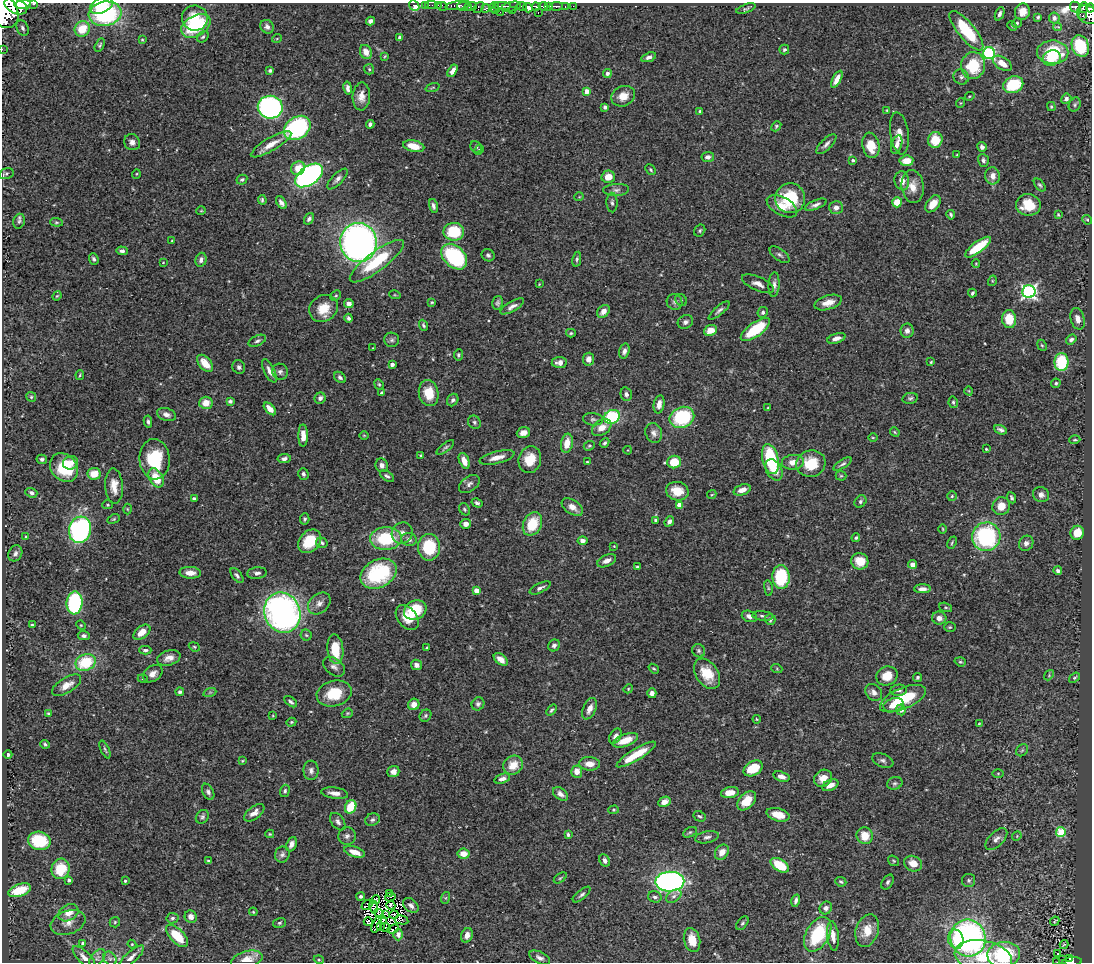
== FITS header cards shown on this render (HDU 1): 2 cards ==
NAXIS1  =                 1090
NAXIS2  =                  960

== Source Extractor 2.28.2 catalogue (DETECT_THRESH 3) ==
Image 1090 x 960 px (HDU 1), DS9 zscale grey, 1 PNG px = 1 image px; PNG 1094 x 964 px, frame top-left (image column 1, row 960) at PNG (2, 3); each listed source drawn as its Kron ellipse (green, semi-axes under 4 px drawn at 4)
Background 0.775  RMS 0.027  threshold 0.0799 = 3 sigma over >= 5 px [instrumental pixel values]
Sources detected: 509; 9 with non-positive FLUX_AUTO (blend fragments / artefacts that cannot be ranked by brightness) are neither listed nor drawn; the other 500 listed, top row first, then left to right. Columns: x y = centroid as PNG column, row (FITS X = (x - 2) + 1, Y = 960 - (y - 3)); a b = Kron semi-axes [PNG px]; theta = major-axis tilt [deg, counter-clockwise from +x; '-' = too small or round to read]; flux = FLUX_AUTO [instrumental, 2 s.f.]
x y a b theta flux
23 4 8 4 6 1900
34 4 3 2 - 110
101 5 12 7 25 42
425 5 2 2 - 14
431 5 5 2 - 22
438 5 2 2 - 21
458 5 12 4 9 820
16 6 12 7 -24 3700
414 6 6 4 -48 39
442 6 5 4 - 52
464 6 7 4 -5 450
471 6 6 3 3 590
502 6 9 2 0 380
522 6 5 3 - 900
536 6 4 3 - 530
543 6 5 3 - 660
548 6 3 3 - 310
556 6 7 3 1 320
573 6 2 2 - 19
494 7 5 2 - 150
511 7 10 4 13 600
565 7 3 3 - 130
1075 7 6 5 - 240
479 8 6 4 53 120
486 8 4 3 - 190
528 8 5 4 - 1300
1084 8 5 4 - 260
1090 8 4 3 - 350
746 9 10 4 19 3.5
496 10 3 2 - 48
512 10 3 2 - 130
4 11 17 13 -65 7100
500 12 2 2 - 23
1022 12 8 7 - 19
538 13 3 2 - 34
105 14 16 12 7 210
1000 14 7 4 67 5.3
1088 15 11 8 -29 730
1083 16 3 3 - 81
1038 17 4 3 - 2.9
195 18 13 12 - 36
1054 18 5 5 - 6.4
371 21 4 4 - 7.7
1017 23 5 4 - 3.2
196 26 16 10 29 120
1012 26 5 4 - 2.4
267 27 7 6 - 7.4
1058 27 4 2 - 1.9
22 28 8 5 -65 5.4
82 29 8 7 - 40
966 31 24 8 -50 97
203 37 6 5 - 3.1
400 37 4 3 - 5.1
277 38 5 3 - 1.4
142 40 4 3 - 1.8
100 45 7 4 62 3.1
1080 46 11 8 -68 76
2 49 2 2 - 12
784 50 5 4 - 3.3
366 52 7 5 -65 18
1053 52 15 11 0 92
989 53 6 6 - 260
385 56 4 2 - 1.8
649 57 8 4 20 6.1
1052 58 9 7 24 28
1002 63 11 6 -34 20
973 66 13 12 - 72
369 69 5 5 - 2.7
270 70 4 3 - 3.9
453 71 7 4 60 10
607 73 4 4 - 5.3
961 77 8 7 - 5.4
837 79 9 4 62 13
1013 85 10 8 21 82
433 87 7 3 19 1.9
348 88 6 4 -80 5.7
587 91 4 4 - 19
361 96 14 8 87 16
623 96 12 10 25 21
970 96 5 3 - 1.7
1066 99 5 4 - 6
960 103 5 3 - 1.5
1075 104 7 5 61 3.6
270 107 12 11 - 440
605 107 4 3 - 4.2
1051 107 4 3 - 2.4
887 110 4 3 - 1.8
700 111 4 3 - 2.8
370 124 4 4 - 5
776 126 5 4 - 2.9
297 128 14 11 35 250
899 133 21 9 -82 18
935 140 8 7 - 45
132 142 8 7 - 8.8
271 144 23 6 30 23
826 144 13 5 45 7
897 144 9 5 72 9.9
871 145 13 8 -79 43
414 146 11 5 -13 33
476 147 6 5 - 4.2
982 147 5 4 - 5.8
479 150 5 4 - 2.9
957 155 4 3 - 1.3
708 157 6 5 - 7.2
853 160 3 3 - 3.6
983 160 6 5 - 5
906 161 7 5 5 27
298 168 7 6 - 32
651 170 6 4 -48 2.8
6 174 7 5 15 4.1
136 174 5 3 - 1.6
309 175 16 9 35 580
993 176 8 7 - 12
608 177 7 6 - 23
337 179 13 5 45 7.7
242 180 5 4 - 3.7
902 181 9 7 -80 14
1040 185 7 4 -51 3.4
913 187 16 11 -83 22
616 190 13 6 4 7.7
579 197 5 3 - 1.4
790 198 15 15 - 92
262 200 5 3 - 2.9
897 202 5 5 - 30
281 203 7 4 -56 6.7
612 203 10 5 -88 5.1
933 204 10 6 52 22
816 205 11 4 21 6.9
1028 205 12 11 - 45
433 206 7 4 -77 5.2
782 206 16 9 -29 24
836 208 7 6 - 8.8
201 211 5 3 - 1.5
951 215 5 3 - 3
1058 215 3 3 - 2
309 219 6 4 55 5.3
1087 220 5 4 - 2.2
19 221 7 5 72 4.3
56 222 6 4 -5 2.8
700 230 6 5 - 3.1
454 232 10 9 - 74
172 241 3 3 - 1.9
358 242 19 18 - 1000
978 247 15 5 37 65
122 251 6 4 -2 5
488 255 7 6 - 4.5
779 255 11 6 -35 5.5
454 257 15 10 -44 180
94 259 6 4 -69 4.2
577 259 7 4 78 3.3
201 260 7 5 73 6.7
377 261 33 9 37 89
163 262 4 2 - 1.2
976 264 4 4 - 1.7
992 281 5 3 - 1.8
539 284 3 2 - 1.2
758 284 17 7 -24 12
774 285 12 5 87 7.5
1029 292 6 6 - 460
972 293 4 3 - 3.4
395 295 6 3 -17 1.8
57 296 5 4 - 2
336 296 6 4 43 2.4
681 300 6 5 - 3.4
432 302 4 3 - 2
674 302 8 7 - 5.8
828 302 14 7 16 18
498 303 7 5 77 4.3
349 304 5 4 - 9.2
512 306 13 5 29 8.8
323 308 15 13 34 35
719 310 13 4 40 6.1
603 311 7 5 47 15
763 312 6 5 - 4.3
348 318 4 3 - 3.9
1009 319 9 7 -83 39
1078 319 11 7 -76 11
685 322 8 6 28 5.8
423 325 6 4 -69 3.1
755 329 17 7 35 77
711 330 7 5 22 25
907 331 7 6 - 8.2
571 333 5 4 - 2.3
836 338 9 5 18 10
392 340 7 7 - 5
1071 340 6 4 38 5.8
257 341 9 5 25 4.9
1042 345 6 4 -66 2.4
373 348 2 2 - 1.1
624 351 7 5 73 7.2
458 355 5 4 - 2.9
588 359 6 5 - 13
559 362 8 5 4 11
931 362 4 3 - 1.8
1061 362 9 7 89 84
205 363 10 6 -49 25
392 364 4 4 - 8.7
239 367 7 6 - 5.5
269 371 13 5 -65 9.6
280 372 8 7 - 6.3
80 375 5 3 - 2
340 377 6 4 -42 4.1
1056 383 5 4 - 3
379 384 5 4 - 2.7
969 391 4 3 - 1.3
382 393 4 3 - 5.3
429 393 13 10 -77 35
626 394 7 5 -76 5.1
31 397 5 4 - 2.6
320 398 6 5 - 6.3
910 398 8 5 11 3.9
453 400 6 5 - 5.2
230 401 4 3 - 4.1
953 402 6 4 -78 3.5
206 403 6 6 - 22
659 404 9 5 79 14
768 408 3 3 - 1.5
270 409 8 4 -46 16
166 415 10 6 -18 8.2
612 417 8 6 23 130
682 417 13 10 23 130
593 419 10 6 -6 5.4
148 422 6 4 -81 3.8
474 422 7 6 - 3.9
602 428 11 7 34 18
1000 430 7 4 -23 5.5
895 432 5 4 - 2.1
523 433 7 5 19 11
654 433 10 8 -68 8.8
364 435 5 3 - 1.6
303 436 11 5 -90 19
873 438 5 3 - 1.7
1075 440 5 4 - 2.2
567 443 10 6 79 25
605 443 5 4 - 3.3
589 446 6 4 21 2.7
445 447 10 3 37 3.6
986 449 3 3 - 2.2
628 450 4 3 - 1.2
421 456 3 3 - 3.2
497 457 18 6 14 18
42 459 5 4 - 4.3
155 459 20 15 -86 93
284 459 7 4 9 6.2
770 459 15 8 -77 120
530 460 14 11 72 38
464 461 8 5 -69 18
587 462 3 3 - 1.8
674 462 7 6 - 50
793 462 11 7 5 17
71 463 8 7 - 14
811 464 15 13 15 52
843 464 10 4 31 4.7
382 465 7 6 - 7.5
64 467 15 13 -49 74
774 470 11 7 -60 19
94 474 6 6 - 27
303 474 6 5 - 4.8
387 476 8 4 -33 4.8
841 476 5 5 - 2.5
156 478 10 6 -62 42
469 484 11 7 35 7.2
114 486 18 9 -86 20
742 490 9 5 19 15
677 491 11 9 -14 33
31 493 6 4 -21 4.6
712 495 5 3 - 1.6
1041 495 8 7 - 8.5
952 496 5 5 - 2.6
1011 498 6 3 -68 3.1
194 499 3 3 - 6
860 502 7 5 49 4
477 503 6 4 -31 3.9
108 505 5 4 - 2.2
679 505 4 4 - 23
1001 506 9 8 - 22
572 507 12 7 -34 16
127 509 5 3 - 1.6
465 509 6 5 - 3.1
114 519 6 4 26 2.4
305 519 5 4 - 3.2
656 520 4 3 - 4.9
669 521 5 4 - 7.6
466 524 5 5 - 12
532 524 12 9 64 58
943 529 5 3 - 1.6
80 530 13 11 74 410
402 533 11 10 - 13
1077 533 7 6 - 34
25 537 4 2 - 1.7
986 537 14 14 - 220
856 538 4 4 - 2.9
386 539 16 11 3 100
409 540 8 6 -12 7.3
310 541 13 10 45 52
582 541 5 4 - 8.9
322 543 6 5 - 4
952 543 6 3 65 2.3
1026 543 8 7 - 8.7
614 546 4 4 - 1.4
429 547 13 11 89 91
15 553 8 6 63 6.4
607 561 10 5 24 11
860 561 9 8 - 31
912 564 4 4 - 11
637 567 3 3 - 2.6
1058 571 4 4 - 4.5
190 573 11 6 -3 16
257 573 10 6 6 7.1
378 574 19 13 29 160
237 575 9 4 -53 4.4
781 577 12 8 -90 100
540 588 11 4 27 6
768 588 8 4 -82 3
922 589 8 4 -1 9.9
476 590 4 4 - 19
75 603 11 8 84 190
319 603 13 9 42 12
946 607 7 4 -19 2.7
415 610 12 9 26 76
282 613 20 18 -70 720
749 616 8 5 -19 8.5
763 616 10 4 -5 4.5
407 618 14 9 -51 29
939 618 7 6 - 12
770 620 5 5 - 4.8
32 625 3 3 - 2.3
81 625 5 4 - 1.9
950 627 6 5 - 2.7
142 632 10 6 38 19
306 635 5 5 - 2.9
84 636 6 4 -6 5.8
554 645 6 5 - 6.2
194 647 6 4 -23 2.4
427 648 3 2 - 1.9
335 649 15 8 -84 53
145 650 6 4 1 4
699 651 7 6 - 3.9
169 658 12 7 18 13
501 659 8 5 -39 14
86 662 10 8 21 76
960 662 6 4 -19 2.7
416 665 5 5 - 7.2
334 667 12 8 -37 9.3
654 669 6 3 -38 2.3
777 669 5 3 - 1.7
153 674 11 7 36 12
707 674 17 11 -57 41
1049 675 5 4 - 2.4
887 676 11 9 23 25
918 677 4 3 - 2.9
1074 678 6 4 36 2.7
143 679 5 3 - 1.9
67 685 16 7 31 16
628 689 5 3 - 1.8
899 690 8 5 5 6.2
180 692 4 4 - 3.9
210 692 6 4 19 3
874 692 9 7 -47 9
334 693 18 12 15 59
652 693 5 4 - 7.4
903 699 24 10 23 79
291 702 7 4 -36 4.2
414 704 6 5 - 13
478 704 7 6 - 4.7
894 705 10 6 16 20
589 709 11 6 66 14
551 710 6 3 52 3
901 710 5 4 - 12
347 713 6 4 20 2.4
48 714 3 3 - 2.6
273 716 4 2 - 1.3
425 716 6 5 - 3.4
757 719 4 4 - 1.8
291 722 5 4 - 2.4
979 724 4 3 - 1.5
615 736 8 5 59 7.1
625 740 13 6 20 30
45 744 4 3 - 2.7
105 749 9 4 -66 3.4
1022 750 7 5 45 3.8
636 754 23 5 31 47
8 755 4 4 - 3.6
883 760 11 6 -23 5.8
242 761 3 3 - 1.8
589 764 10 7 -1 16
513 765 10 9 - 28
753 768 10 7 31 52
311 770 9 7 89 7.9
393 772 6 5 - 8.1
577 772 6 5 - 16
998 773 5 3 - 1.8
781 776 8 5 -18 13
823 778 9 8 - 20
502 779 8 4 18 7.1
895 783 8 6 22 4.2
830 785 8 5 25 15
285 791 6 4 73 4.1
208 792 9 5 -62 5.3
335 793 13 5 -7 12
730 793 9 5 10 25
560 794 8 5 -38 9.5
747 801 11 7 45 32
664 802 6 5 - 12
351 807 7 5 64 51
614 810 5 4 - 2.4
254 813 12 6 38 12
778 815 12 6 -16 27
700 816 6 5 - 3
202 817 7 6 - 4.6
372 820 7 6 - 5.2
338 822 10 6 -53 6.8
690 832 7 4 29 3.4
1061 832 5 5 - 98
270 834 4 3 - 2
568 835 4 3 - 3.5
347 836 9 8 - 7.1
865 836 8 8 - 32
1017 836 5 4 - 1.9
707 837 12 6 11 7
996 839 13 7 45 9.6
39 841 11 9 -11 83
291 844 7 5 66 9
354 852 11 5 -18 21
722 852 8 6 55 16
282 854 8 7 - 5.5
463 854 6 5 - 20
605 860 6 5 - 8.1
209 861 3 3 - 2.4
894 861 6 4 -36 2.3
913 864 9 7 -24 20
780 865 10 6 -32 51
61 869 10 9 - 57
560 878 7 3 36 2.5
69 880 3 3 - 4.9
969 880 6 6 - 3.5
125 881 3 3 - 2.8
670 882 14 10 1 730
841 882 6 4 -25 2.9
888 882 8 5 59 4.5
20 890 12 6 19 55
389 894 2 2 - 2.7
582 895 11 4 40 5.2
361 896 4 4 - 4
674 896 8 5 37 5.6
390 897 5 3 - 0.36
655 897 7 5 -17 4.8
445 898 6 4 70 2.2
376 900 4 2 - 1.6
796 901 6 3 75 5.3
367 905 6 2 39 2.3
391 905 5 4 - 1.4
411 905 9 6 -46 7.5
374 907 7 3 -81 0.8
826 908 6 6 - 7.4
253 912 4 3 - 1.7
68 913 11 8 31 21
379 913 5 2 - 2.5
385 914 4 2 - 2.2
394 914 4 2 - 1.7
191 917 6 6 - 10
172 918 6 5 - 4.1
383 919 3 2 - 1
401 920 7 2 -13 1.8
1055 921 5 2 - 2
115 922 5 5 - 2.6
368 922 4 3 - 1.6
68 923 18 11 19 18
279 923 6 5 - 3.3
742 923 8 5 53 3.6
377 924 9 2 66 3
380 926 4 3 - 1.8
386 927 5 2 - 2.5
393 929 6 3 21 6
867 931 16 11 71 26
398 934 6 5 - 5.9
818 934 19 11 60 120
467 935 7 5 70 12
177 936 14 7 -46 55
833 936 15 5 -83 15
968 938 18 17 - 480
956 939 9 7 -77 24
692 940 12 8 -75 29
83 943 3 3 - 5.6
132 944 4 4 - 1.7
1064 944 4 2 - 2.4
1058 953 3 3 - 5.2
1004 954 16 12 8 110
84 957 15 6 -45 11
131 957 16 5 42 9.3
983 957 29 16 -12 57
97 958 10 6 49 5.8
540 958 11 5 -26 7.7
110 959 7 6 - 4.9
247 959 16 8 15 22
1062 959 3 2 - 4.6
1070 959 3 3 - 23
319 960 5 3 - 2
1072 961 10 3 3 140
1057 962 3 2 - 2.2
At the frame edge (FLAGS 8, measured only in part): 10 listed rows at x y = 23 4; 34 4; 101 5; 1090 8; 4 11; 2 49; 1004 954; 247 959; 1072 961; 1057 962
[9 non-positive-flux detections neither listed nor drawn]